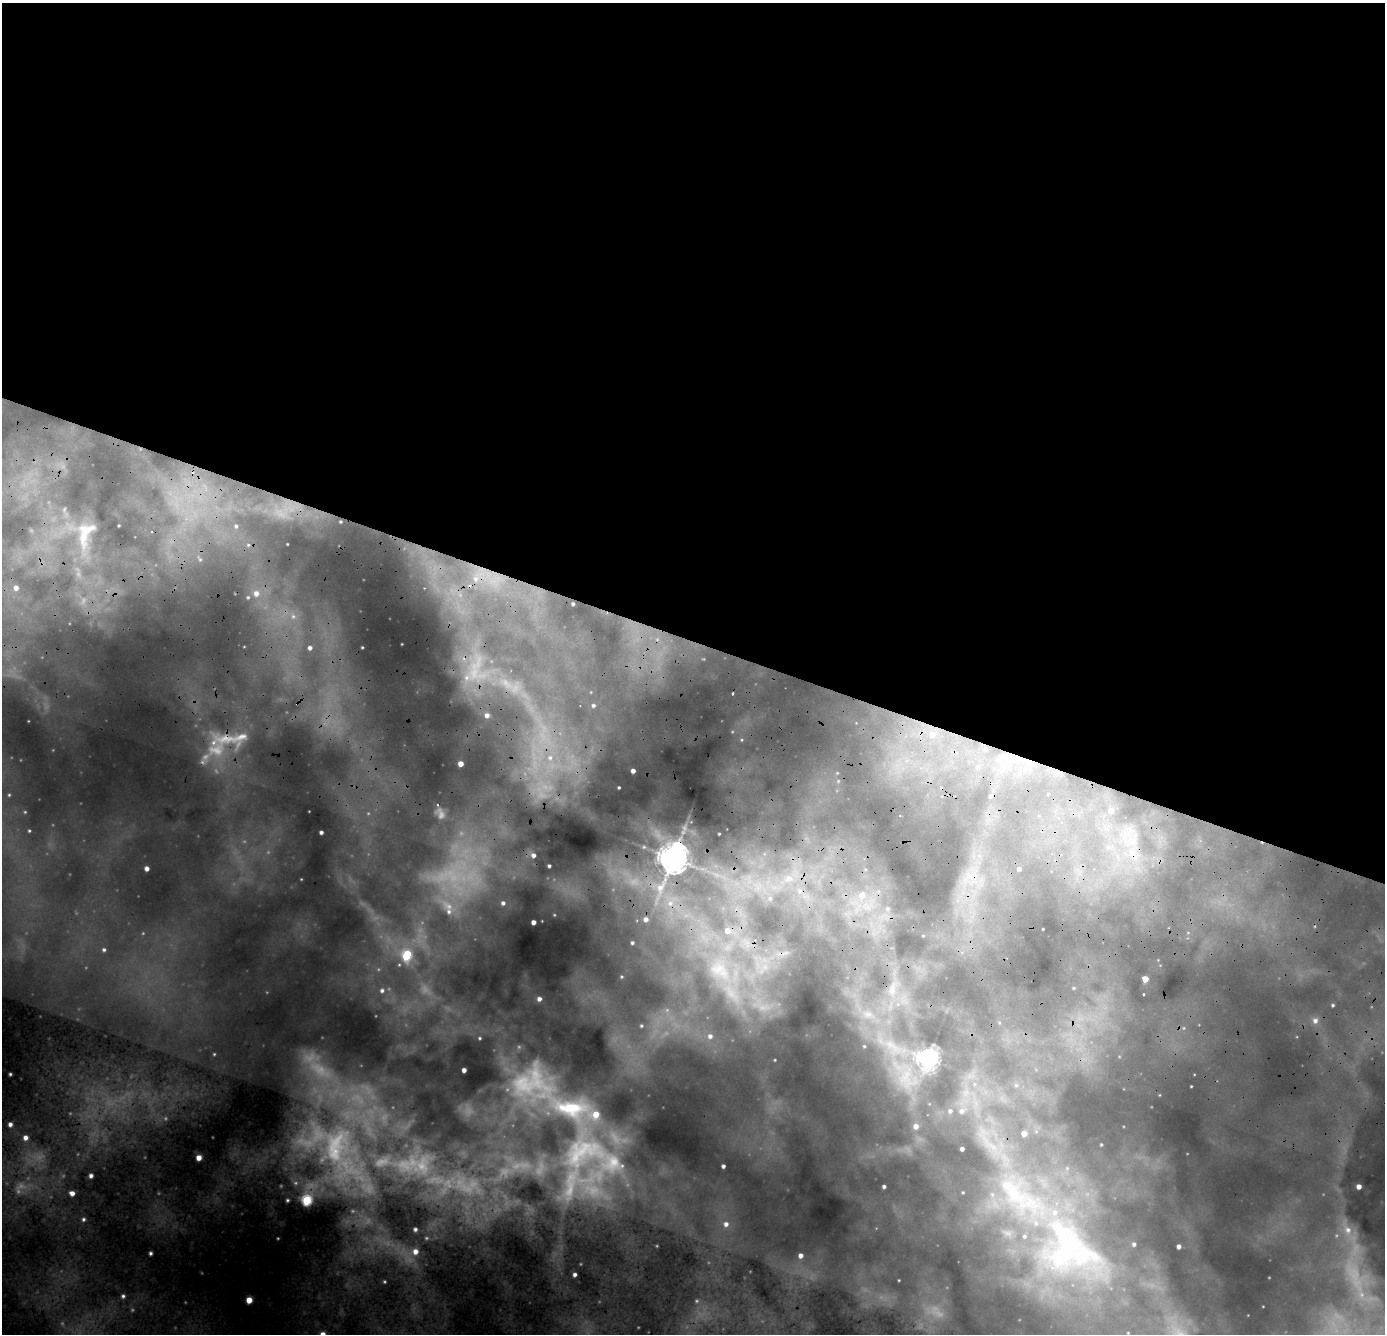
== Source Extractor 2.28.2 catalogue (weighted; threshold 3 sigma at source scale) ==
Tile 3 of 4 x 4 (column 3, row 1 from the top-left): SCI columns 2872-4254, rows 4523-5854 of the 5745 x 6250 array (HDU 1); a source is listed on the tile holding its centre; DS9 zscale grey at full resolution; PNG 1387 x 1336 px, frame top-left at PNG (2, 3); no overlay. Shown black and unused: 48% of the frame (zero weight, under 2 of 4 exposures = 12% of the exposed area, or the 3 px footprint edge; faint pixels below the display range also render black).
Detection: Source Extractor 2.28.2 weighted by HDU 2 'WHT'; one run over the whole footprint, this tile lists its part. Background 0.278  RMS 0.038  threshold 0.17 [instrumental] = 3 sigma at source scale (4.5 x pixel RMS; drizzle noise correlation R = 1.50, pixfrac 1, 0.05/0.05 arcsec/px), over >= 5 px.
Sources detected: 135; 23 too faint to see at this stretch — not listed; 10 inside a brighter listed object's ellipse — not listed separately; the other 102 listed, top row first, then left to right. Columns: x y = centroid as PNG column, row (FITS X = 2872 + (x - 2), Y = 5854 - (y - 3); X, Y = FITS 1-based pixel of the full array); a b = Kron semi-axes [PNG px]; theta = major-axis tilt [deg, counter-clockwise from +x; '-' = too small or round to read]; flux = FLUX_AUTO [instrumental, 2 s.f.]
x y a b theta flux
340 522 5 5 - 6.5
236 526 4 4 - 6.4
85 533 40 19 67 140
248 545 5 3 - 3.7
475 579 11 9 88 48
16 588 6 6 - 25
256 593 7 7 - 26
248 597 5 4 - 5.3
573 604 3 3 - 6.8
293 616 6 6 - 13
310 648 5 5 - 14
733 693 3 2 - 6.2
593 706 5 5 - 8.4
487 715 4 4 - 16
932 734 5 5 - 21
241 737 23 8 19 48
216 750 25 16 0 130
550 758 9 7 89 21
461 764 4 4 - 37
978 767 5 5 - 6.4
633 771 4 4 - 19
619 787 3 2 - 4.5
9 795 4 3 - 3.5
990 796 4 3 - 4.2
1111 810 5 5 - 17
25 812 4 3 - 3
441 814 15 8 -82 29
29 831 3 3 - 4
321 832 3 3 - 9.9
719 834 3 2 - 3.3
534 855 5 4 - 14
673 858 15 8 67 5900
549 866 3 3 - 7.6
147 869 4 4 - 18
1019 869 4 3 - 11
789 878 10 8 5 31
660 887 17 10 44 70
800 891 6 6 - 12
862 895 7 6 - 51
770 898 6 5 - 8
503 903 4 4 - 10
670 903 8 8 - 27
449 906 21 10 -33 61
888 908 6 6 - 11
646 919 5 5 - 22
533 922 4 4 - 23
727 931 7 7 - 32
632 943 3 3 - 6.7
104 950 5 4 - 7.1
407 955 8 6 69 190
720 970 42 29 -50 350
1145 979 5 4 - 57
382 990 5 5 - 9.6
1144 994 2 2 - 3.9
539 999 4 4 - 14
1333 1005 4 3 - 5.3
1315 1021 7 6 - 17
641 1026 6 6 - 8.4
710 1036 7 7 - 17
480 1038 3 3 - 3.9
890 1044 8 4 -18 13
864 1046 3 2 - 3
214 1054 4 4 - 3.7
928 1059 8 7 - 2100
775 1060 4 3 - 3.2
464 1070 4 4 - 18
10 1074 3 3 - 5.4
1016 1085 6 4 -45 5.3
1191 1086 2 2 - 2.6
950 1111 4 4 - 8.2
962 1111 6 6 - 13
10 1124 5 5 - 15
916 1126 5 5 - 23
1024 1134 4 4 - 45
25 1138 6 6 - 22
1101 1144 4 3 - 4.4
335 1147 57 30 80 480
962 1149 4 3 - 12
584 1152 75 47 18 600
199 1158 4 4 - 34
723 1166 4 3 - 9.9
91 1176 4 4 - 14
884 1186 3 3 - 8.9
1359 1187 4 4 - 27
72 1193 5 4 - 23
287 1200 5 4 - 6.4
307 1200 6 5 - 290
83 1219 5 5 - 7.5
726 1224 6 6 - 19
415 1229 4 3 - 8.7
1348 1230 14 11 -61 55
278 1238 3 2 - 2.7
1179 1247 4 4 - 16
415 1251 7 7 - 32
1069 1251 120 88 -30 1900
151 1253 3 3 - 7.4
801 1256 5 5 - 20
575 1274 4 4 - 12
899 1280 3 2 - 2.8
123 1296 6 5 - 8.8
249 1300 5 4 - 66
323 1334 5 5 - 27
Overlapping masked pixels (flux is a lower limit): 4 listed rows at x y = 441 814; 673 858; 335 1147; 307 1200
Isophote crosses this tile's border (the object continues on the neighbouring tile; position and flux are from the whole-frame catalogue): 1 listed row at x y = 323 1334